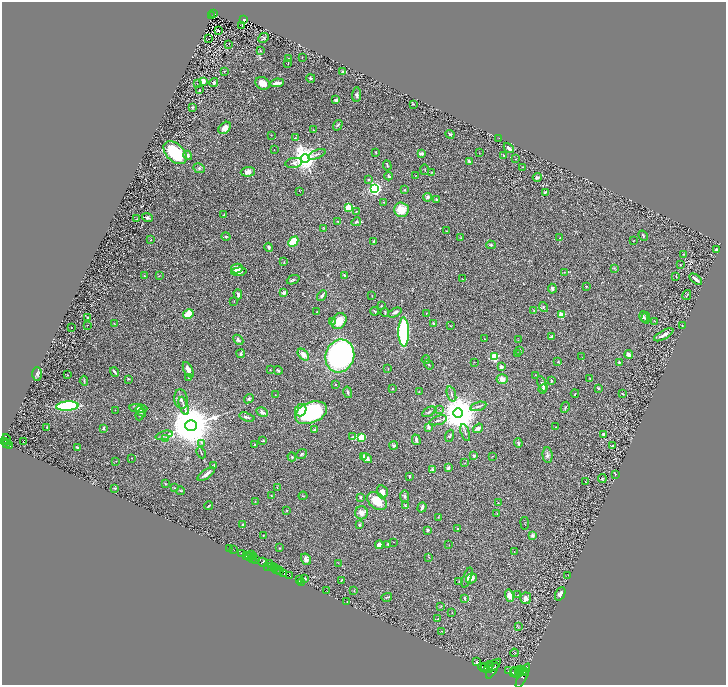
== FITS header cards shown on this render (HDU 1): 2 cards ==
NAXIS1  =                 1448
NAXIS2  =                 1366

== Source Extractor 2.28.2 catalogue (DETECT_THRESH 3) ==
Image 1448 x 1366 px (HDU 1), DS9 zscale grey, zoomed out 1/2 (1 PNG px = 2 x 2 image px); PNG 728 x 687 px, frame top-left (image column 1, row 1366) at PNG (2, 2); each listed source drawn as its Kron ellipse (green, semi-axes under 4 px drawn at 4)
Background 0.407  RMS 0.028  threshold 0.0843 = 3 sigma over >= 5 px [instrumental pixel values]
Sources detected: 367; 39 cannot appear on this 1/2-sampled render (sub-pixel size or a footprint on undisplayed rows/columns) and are neither listed nor drawn; the other 328 listed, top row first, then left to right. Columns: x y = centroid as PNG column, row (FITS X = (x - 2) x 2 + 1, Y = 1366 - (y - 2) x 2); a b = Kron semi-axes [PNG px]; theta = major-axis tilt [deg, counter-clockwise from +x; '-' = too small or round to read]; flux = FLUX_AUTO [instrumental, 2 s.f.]
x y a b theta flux
213 14 3 2 - 45
212 16 2 1 - 4.8
244 19 4 3 - 63
242 25 2 2 - 1.9
218 30 2 2 - 68
263 38 5 4 - 7.2
209 39 2 1 - 1.2
229 44 2 1 - 1.8
260 51 3 2 - 4.4
302 57 2 2 - 2.1
289 59 3 2 - 6.5
288 63 4 1 - 2.1
224 71 3 2 - 2.6
342 72 2 2 - 23
311 78 4 3 - 8.8
203 81 3 2 - 110
214 82 4 3 - 8.7
197 83 2 2 - 1.8
262 83 7 6 - 44
277 83 7 2 6 29
200 90 2 2 - 4
357 95 7 4 85 10
336 100 3 3 - 8.4
413 104 3 2 - 3.6
193 107 3 2 - 3
338 125 5 4 - 8
225 128 7 5 43 41
314 130 2 2 - 4.3
450 134 4 3 - 9.8
271 135 2 1 - 1.6
295 138 3 3 - 2.7
499 138 2 1 - 1.2
509 148 6 3 -49 15
274 150 2 1 - 1.4
376 152 4 2 - 3.6
175 153 14 8 -43 290
479 153 3 2 - 2.2
317 154 9 3 22 15
421 154 4 3 - 22
188 155 5 3 - 11
504 155 2 2 - 4.4
305 158 4 4 - 7200
515 159 2 2 - 1.5
469 161 4 3 - 9.4
294 163 8 5 10 19
387 165 5 2 - 4.4
523 167 2 2 - 1.7
199 168 6 4 -27 11
425 170 5 1 - 2.6
248 172 7 5 5 28
432 172 3 2 - 2.5
416 175 3 2 - 2.3
388 176 4 3 - 9.6
537 177 4 4 - 13
368 180 4 3 - 6.3
375 189 3 3 - 1700
405 190 3 3 - 5.3
299 191 3 2 - 1.6
545 192 4 3 - 5.8
428 197 4 3 - 15
436 199 2 2 - 25
384 202 3 2 - 4.8
349 208 3 3 - 340
401 210 7 7 - 90
357 211 4 3 - 4.5
224 214 2 2 - 4.4
147 218 6 3 -21 11
137 219 2 1 - 1.6
338 221 2 2 - 3.5
356 222 5 3 - 8.3
324 228 3 3 - 4.4
446 231 2 2 - 1.9
226 236 4 3 - 6.2
643 236 5 2 - 5
560 237 3 2 - 2.7
461 238 3 3 - 4.2
150 240 2 2 - 2.4
634 240 2 1 - 1.8
374 241 3 2 - 7
293 242 6 4 45 130
491 245 5 3 - 7.5
269 247 4 3 - 15
716 250 3 3 - 25
683 254 3 3 - 3.7
284 262 3 2 - 2
681 265 2 2 - 2.8
614 268 3 2 - 3.6
237 269 6 5 - 42
239 272 7 3 4 26
564 272 3 2 - 2.6
344 275 3 2 - 6.9
144 276 3 2 - 3.6
159 276 2 2 - 1.8
676 276 2 2 - 3.1
463 279 2 1 - 1.9
696 279 7 3 -39 17
293 280 6 4 23 9
586 286 2 2 - 8.7
552 289 5 3 - 13
284 293 2 2 - 57
238 294 5 3 - 12
322 295 6 3 46 12
687 295 5 2 - 3.8
372 296 2 2 - 3.5
234 301 2 1 - 1.3
381 306 3 2 - 2.8
543 307 5 3 - 6.6
374 311 4 2 - 5.3
534 311 4 3 - 4.8
317 312 2 2 - 2.1
385 312 4 2 - 4.3
395 312 7 3 26 19
426 313 3 2 - 3.1
188 314 5 4 - 89
561 315 2 2 - 170
644 317 5 3 - 7.3
87 318 3 3 - 3.7
646 318 5 3 - 8.4
332 321 3 3 - 4.5
339 321 8 6 53 84
655 321 2 1 - 1.4
114 323 3 2 - 2.3
434 324 3 3 - 8.9
87 325 2 1 - 1.6
451 326 3 2 - 2.6
682 326 3 2 - 2.7
71 327 2 1 - 3.8
404 332 14 5 -89 890
664 335 11 3 29 21
552 337 4 3 - 15
484 339 2 2 - 2.7
238 340 6 3 -44 14
518 340 3 2 - 2.5
520 350 2 2 - 12
241 354 4 3 - 9.1
517 354 2 2 - 2.5
629 354 4 3 - 31
303 355 7 4 -48 44
340 356 17 14 72 1500
494 357 3 3 - 450
582 357 2 1 - 1.4
426 360 4 3 - 8.8
474 362 2 2 - 1.8
558 362 2 2 - 11
619 362 2 2 - 11
429 365 5 2 - 4.3
502 367 2 2 - 69
388 369 2 2 - 1.7
188 370 8 4 -63 34
270 370 2 1 - 3.5
278 370 4 3 - 7.9
114 372 5 2 - 9
37 374 7 5 -90 11
68 375 3 3 - 3
535 375 2 1 - 1.6
189 378 4 3 - 4.4
590 378 2 2 - 2.4
128 379 3 3 - 3.3
502 379 5 5 - 34
84 381 5 3 - 5.6
551 381 4 2 - 5.1
336 384 2 2 - 3.2
542 384 8 3 -65 22
392 388 2 2 - 10
598 388 4 3 - 5.2
543 389 5 3 - 8.9
348 392 6 3 -76 8.5
419 392 2 1 - 1.8
575 393 4 3 - 4.9
451 394 8 2 -71 8.6
622 394 4 2 - 3.3
275 395 2 1 - 2
181 399 10 6 -82 23
249 399 5 3 - 8.5
67 406 11 4 3 560
184 406 9 3 -70 13
478 406 8 3 16 11
565 407 6 2 63 4.7
138 408 9 4 -5 22
440 409 4 3 - 4.4
115 410 2 1 - 1.3
301 410 6 5 - 59
141 411 6 4 -43 15
262 412 6 4 -29 18
429 412 7 3 34 8.3
311 413 16 10 22 560
458 413 5 5 - 21000
140 415 6 3 65 7.1
247 417 8 2 -16 9.2
438 420 9 3 18 11
191 425 6 5 - 34000
47 427 2 2 - 3.5
428 427 2 2 - 44
556 427 2 1 - 1.5
103 428 4 2 - 6.5
478 428 5 3 - 16
314 430 2 2 - 9.4
465 432 9 3 -74 11
603 434 2 2 - 16
164 435 9 2 17 10
450 436 6 3 71 7.4
352 437 3 2 - 3.5
362 437 3 3 - 250
166 438 4 3 - 27
6 439 5 3 - 830
263 440 4 2 - 3
416 440 5 3 - 12
24 441 2 1 - 41
3 442 3 2 - 710
202 443 3 2 - 3.1
518 443 5 3 - 6.3
7 444 2 1 - 220
9 445 4 2 - 230
255 445 2 2 - 11
394 445 4 3 - 11
612 445 3 2 - 5.1
77 448 4 3 - 7.5
201 453 6 2 -65 4.7
302 454 6 3 40 6.7
547 455 8 5 -86 15
364 456 4 3 - 7.5
474 456 2 2 - 20
492 456 3 2 - 1.8
292 457 4 3 - 4.5
132 458 3 2 - 1.7
367 458 6 4 -48 16
116 461 2 1 - 1.5
464 463 4 2 - 3.5
214 465 3 3 - 3.9
448 468 3 2 - 22
432 469 4 3 - 9.4
206 474 10 3 35 19
615 474 3 2 - 4.9
409 476 3 2 - 5
602 478 4 3 - 6.8
586 482 3 2 - 2.3
165 484 3 3 - 4.6
115 488 3 2 - 4.1
174 488 3 2 - 2.2
277 488 2 1 - 1.5
181 491 4 2 - 3.8
382 492 6 5 - 32
271 495 3 2 - 2.4
303 496 4 2 - 3.7
404 496 6 4 -82 9.7
360 497 3 3 - 6.2
255 501 2 2 - 2.1
377 501 11 7 -39 120
498 503 4 2 - 2.2
405 505 4 3 - 4.1
209 506 4 1 - 5.8
422 507 5 3 - 12
287 510 3 2 - 2.9
361 513 6 6 - 45
497 514 3 2 - 2.9
438 517 3 2 - 3.2
525 523 6 1 -82 2.1
243 525 3 2 - 3.3
359 525 4 3 - 8.2
458 528 4 2 - 4
428 530 3 2 - 14
263 535 2 2 - 3.3
532 535 4 3 - 14
393 542 2 2 - 1.8
388 544 2 2 - 4.8
379 545 4 3 - 25
449 545 2 2 - 2.1
229 548 2 1 - 38
279 548 3 2 - 4.2
234 550 2 1 - 52
514 552 2 1 - 1.8
242 554 2 2 - 920
251 555 2 1 - 17
247 556 3 3 - 130
250 557 3 1 - 100
254 557 2 2 - 280
429 557 2 2 - 1.8
252 559 3 1 - 38
306 559 6 4 -59 19
255 560 2 1 - 620
263 562 5 3 - 930
269 563 2 2 - 580
338 563 2 1 - 1.2
267 566 3 2 - 550
271 566 2 1 - 450
275 567 4 2 - 700
276 569 3 1 - 370
278 569 2 1 - 350
280 571 3 1 - 40
284 573 3 2 - 570
289 576 4 2 - 520
568 576 2 1 - 1.7
305 578 3 2 - 4
467 578 11 3 69 23
471 578 6 5 - 19
300 579 3 1 - 160
341 581 3 2 - 3
459 581 2 2 - 1.8
301 582 2 1 - 31
327 591 2 1 - 1.2
354 591 4 2 - 2.8
560 594 7 4 64 17
518 595 2 1 - 1.3
509 596 6 4 -75 54
387 597 5 3 - 5.8
465 598 4 2 - 8.7
526 598 6 5 - 24
347 602 2 2 - 3.9
441 606 3 2 - 3
452 612 2 1 - 2.1
438 619 4 2 - 3.8
518 627 3 2 - 2.8
441 631 2 2 - 1.6
514 653 4 3 - 3.2
477 662 3 3 - 4.9
489 666 6 3 60 4000
492 666 10 4 37 5500
483 667 5 2 - 3300
485 668 5 2 - 5800
492 670 9 3 56 4400
521 670 2 2 - 1400
508 671 2 1 - 240
523 671 2 2 - 1800
513 672 3 2 - 3200
519 672 5 2 - 2700
525 672 2 1 - 620
516 673 6 3 -59 6900
523 676 13 4 64 5300
At the frame edge (FLAGS 8, measured only in part): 1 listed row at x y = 3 442
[39 sub-pixel or undisplayed-footprint detections neither listed nor drawn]